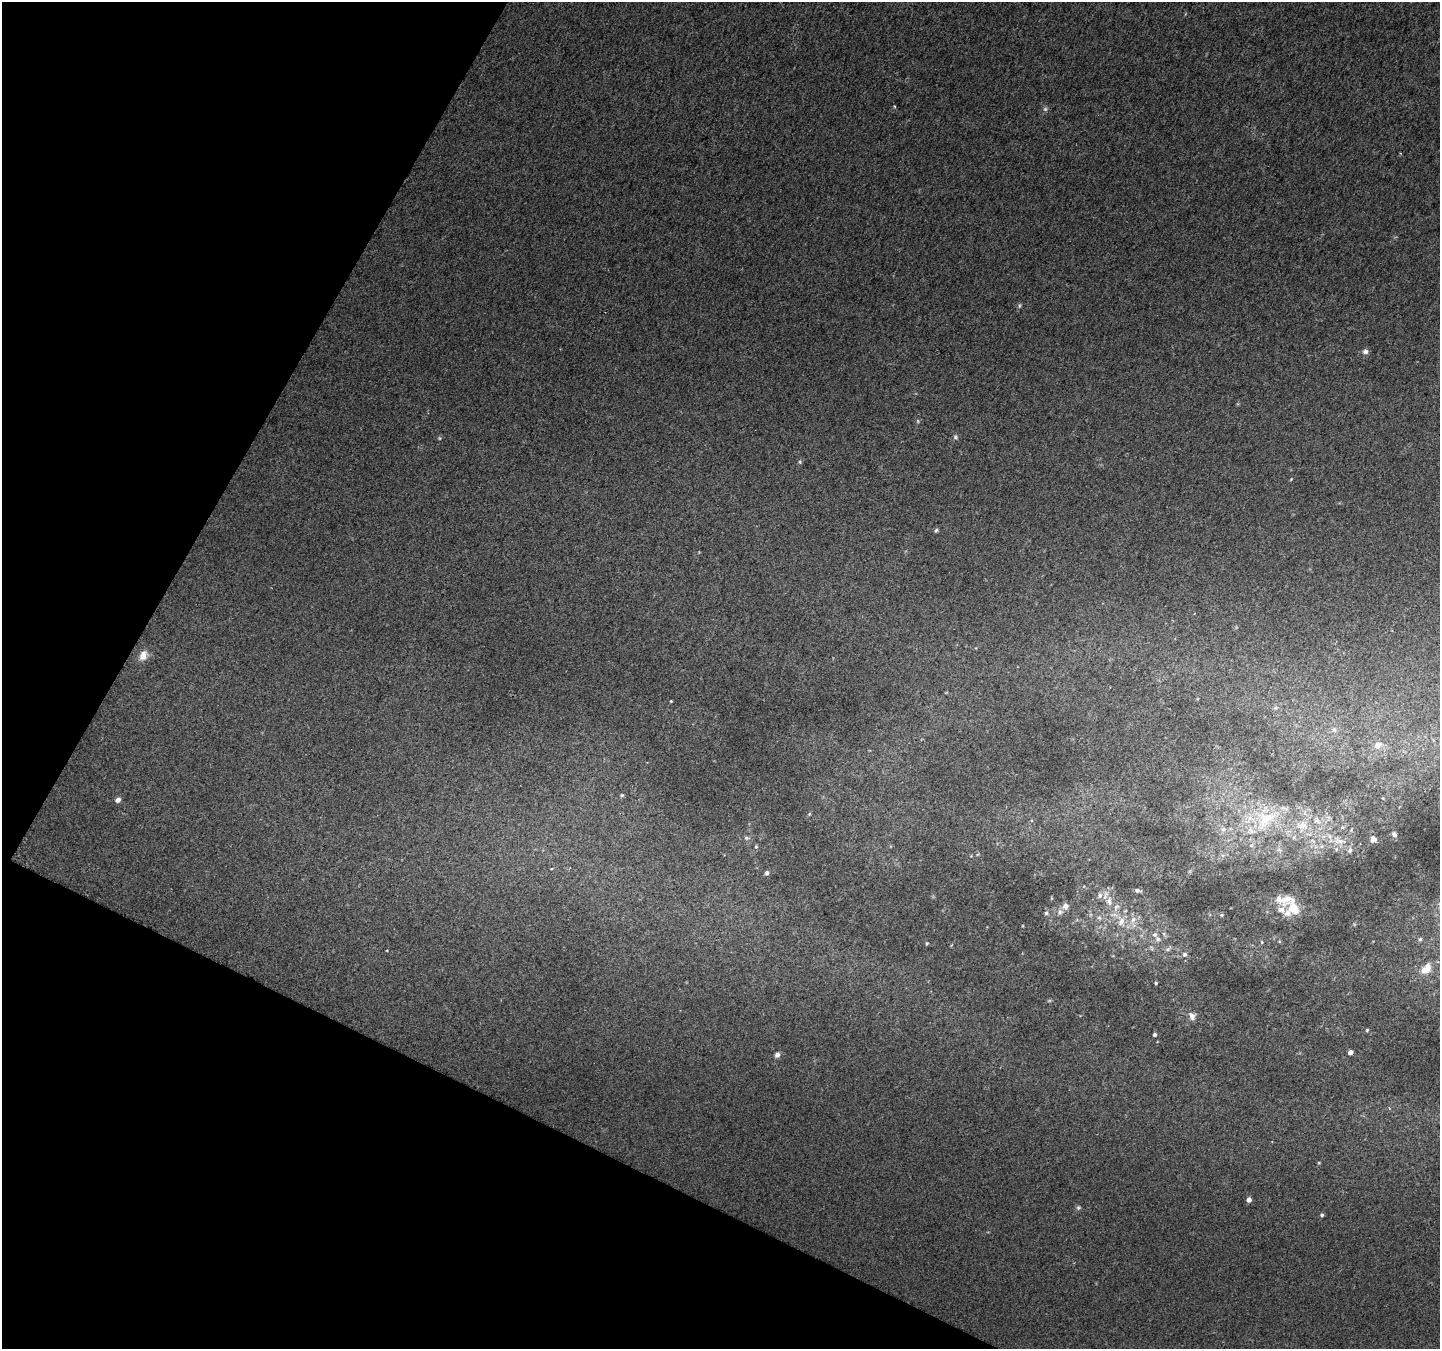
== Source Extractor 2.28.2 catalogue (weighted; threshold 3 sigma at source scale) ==
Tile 9 of 4 x 4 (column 1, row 3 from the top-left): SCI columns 7-1444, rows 1552-2898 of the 5769 x 5870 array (HDU 1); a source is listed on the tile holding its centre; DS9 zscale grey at full resolution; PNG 1442 x 1351 px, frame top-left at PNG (2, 2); no overlay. Shown black and unused: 24% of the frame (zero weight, under 2 of 3 exposures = <1% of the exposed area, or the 3 px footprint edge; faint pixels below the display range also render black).
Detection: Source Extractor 2.28.2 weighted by HDU 2 'WHT'; one run over the whole footprint, this tile lists its part. Background 0.00886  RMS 0.01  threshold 0.0459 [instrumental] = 3 sigma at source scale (4.5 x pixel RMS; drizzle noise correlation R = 1.50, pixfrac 1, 0.0396/0.0396 arcsec/px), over >= 5 px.
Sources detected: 61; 2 too faint to see at this stretch — not listed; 7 inside a brighter listed object's ellipse — not listed separately; the other 52 listed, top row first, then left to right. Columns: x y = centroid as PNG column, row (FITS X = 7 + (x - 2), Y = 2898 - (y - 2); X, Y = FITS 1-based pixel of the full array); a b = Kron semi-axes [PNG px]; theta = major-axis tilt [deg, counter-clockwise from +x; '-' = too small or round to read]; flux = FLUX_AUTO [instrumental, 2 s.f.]
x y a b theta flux
1019 306 6 4 72 1.4
1365 351 7 6 - 3.4
955 437 5 5 - 1.8
800 462 5 4 - 1.2
1291 479 4 3 - 0.83
936 530 6 4 65 1.6
143 655 14 10 64 8.7
671 701 4 3 - 0.82
1334 730 8 6 -87 3.3
1378 745 11 9 45 8.3
622 795 5 4 - 1.3
118 800 5 4 - 5.6
809 814 5 4 - 1.1
1265 819 39 26 40 68
1302 825 17 13 2 18
1223 829 8 6 2 4.3
1394 834 5 4 - 2.7
746 838 6 5 - 1.9
1373 839 7 6 - 3.8
1339 841 16 8 -14 9.9
756 847 5 4 - 1.4
1279 850 7 4 -18 2.3
1350 850 7 5 64 2.8
767 873 6 6 - 2
1137 890 8 4 -8 2.4
1100 895 8 7 - 3.9
1109 901 14 8 -89 8.3
1065 906 8 7 - 5.1
1294 908 18 10 -57 25
1281 910 14 11 56 8.4
1060 912 8 6 61 3.2
1046 913 6 5 - 2.1
1222 915 5 4 - 1.1
1099 918 6 5 - 2.1
1133 920 9 6 62 4.5
1121 921 11 8 60 7.4
1154 935 6 6 - 2.7
1420 939 5 5 - 1.7
1262 942 5 3 - 0.9
927 943 4 4 - 1.1
1168 949 7 5 41 2.1
1184 954 6 6 - 2.4
1426 969 16 10 47 15
1156 983 3 3 - 1.4
1192 1016 9 8 - 5.9
1367 1030 5 3 - 1
1154 1035 4 4 - 2.6
1350 1052 4 4 - 5.6
777 1055 6 5 - 3.8
1249 1200 4 4 - 5.7
1078 1208 6 5 - 1.9
1322 1215 5 4 - 1.5